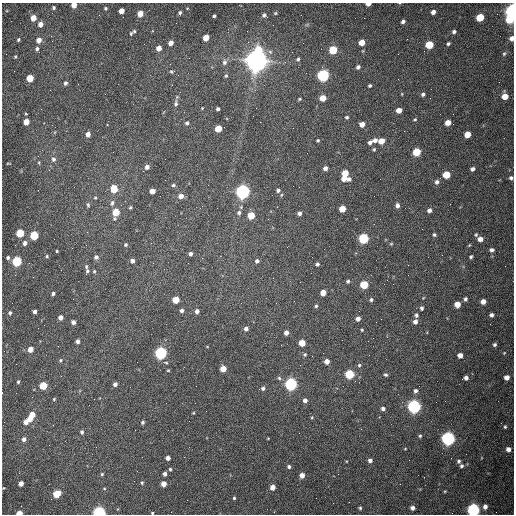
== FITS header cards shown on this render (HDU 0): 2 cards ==
NAXIS1  =                  512 /fastest changing axis
NAXIS2  =                  512 /next to fastest changing axis

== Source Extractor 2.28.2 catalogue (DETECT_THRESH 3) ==
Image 512 x 512 px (HDU 0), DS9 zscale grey, 1 PNG px = 1 image px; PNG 516 x 516 px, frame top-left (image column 1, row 512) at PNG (2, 3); no overlay
Background 1570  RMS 24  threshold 72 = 3 sigma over >= 5 px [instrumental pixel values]
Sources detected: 220; all 220 listed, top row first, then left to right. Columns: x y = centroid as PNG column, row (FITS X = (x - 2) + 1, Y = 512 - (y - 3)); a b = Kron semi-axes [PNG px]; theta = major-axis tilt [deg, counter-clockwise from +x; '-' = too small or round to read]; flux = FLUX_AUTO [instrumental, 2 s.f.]
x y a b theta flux
368 4 5 3 - 1.0e+04
74 5 4 4 - 1.7e+04
54 8 3 3 - 2.6e+03
105 8 4 4 - 2.1e+03
121 11 4 4 - 1.5e+04
180 12 4 4 - 2.9e+03
433 12 4 4 - 6.8e+03
512 12 6 4 90 6.6e+05
275 13 4 4 - 1.7e+03
140 14 5 4 - 2.1e+04
264 15 5 4 - 4.0e+03
214 16 3 3 - 2.9e+03
480 17 5 5 - 5.5e+04
33 18 5 4 - 1.9e+04
510 19 6 5 - 4.4e+04
403 21 5 4 - 4.9e+03
40 24 5 4 - 9.9e+03
134 31 4 3 - 1.8e+03
454 32 4 4 - 3.7e+03
131 33 6 4 41 2.2e+03
51 36 3 2 - 1.6e+03
206 38 5 4 - 2.5e+04
512 38 5 4 - 7.5e+03
18 40 3 3 - 2.2e+03
39 40 5 4 - 1.2e+04
362 42 5 4 - 2.2e+04
171 43 4 4 - 1.0e+04
448 44 4 4 - 2.9e+03
429 45 5 5 - 6.1e+04
159 48 4 4 - 1.4e+04
37 49 4 4 - 3.7e+03
258 50 6 5 - 5.3e+04
333 50 5 5 - 6.9e+04
504 54 6 4 62 2.7e+03
15 56 3 2 - 1.6e+03
298 59 5 4 - 2.6e+03
256 60 8 7 - 2.2e+06
224 62 8 6 74 5.4e+03
358 67 4 4 - 4.5e+03
171 72 5 4 - 2.1e+03
323 75 5 5 - 3.5e+05
226 76 5 4 - 2.3e+03
30 78 5 4 - 4.4e+04
65 83 5 4 - 4.1e+03
370 85 3 3 - 2.6e+03
105 94 2 2 - 7.9e+02
402 94 5 3 - 1.3e+03
423 94 5 4 - 3.9e+03
505 96 5 5 - 2.1e+04
323 98 5 4 - 2.3e+04
299 99 4 3 - 1.9e+03
176 104 10 5 86 4.6e+03
202 108 3 3 - 1.1e+03
218 109 4 3 - 3.7e+03
399 110 5 4 - 1.3e+04
26 114 4 2 - 1.2e+03
347 117 4 4 - 2.7e+03
415 119 4 3 - 1.6e+03
26 122 5 4 - 2.4e+04
448 122 5 4 - 1.8e+04
187 123 5 4 - 3.0e+03
362 124 5 4 - 1.2e+04
293 128 2 2 - 6.5e+02
218 129 5 5 - 3.4e+04
88 134 5 4 - 8.7e+03
467 134 5 4 - 2.5e+04
318 140 3 3 - 2.2e+03
375 140 5 4 - 7.1e+03
381 141 5 4 - 2.2e+04
370 142 5 5 - 4.5e+03
374 149 4 4 - 1.9e+03
417 152 5 5 - 6.6e+04
53 159 7 6 - 4.7e+03
39 162 5 4 - 1.7e+03
8 163 5 2 - 1.2e+03
147 167 5 4 - 6.4e+03
325 168 4 4 - 6.3e+03
473 169 4 4 - 5.3e+03
345 173 5 5 - 2.7e+04
446 175 5 5 - 4.8e+04
344 178 5 4 - 1.3e+04
511 178 4 4 - 3.8e+03
349 179 5 4 - 4.9e+03
437 182 5 5 - 5.6e+03
173 185 5 4 - 2.8e+03
299 187 2 2 - 8.9e+02
114 189 5 5 - 4.5e+04
278 190 5 5 - 3.8e+03
152 191 5 4 - 1.6e+04
242 192 6 5 - 7.1e+05
181 196 5 5 - 1.3e+04
95 198 4 4 - 1.4e+03
112 203 7 5 67 4.3e+03
88 205 6 4 -80 2.4e+03
397 205 5 5 - 5.3e+03
130 207 4 3 - 2.0e+03
342 209 5 5 - 2.8e+04
429 210 5 4 - 5.8e+03
116 212 6 5 - 4.2e+04
239 213 7 6 - 4.8e+03
299 213 4 4 - 4.4e+03
251 215 5 5 - 3.8e+04
20 233 5 5 - 7.0e+04
34 235 5 5 - 8.3e+04
434 235 4 4 - 3.0e+03
476 235 5 4 - 2.1e+03
363 238 5 5 - 1.7e+05
480 239 5 5 - 9.4e+03
25 243 5 4 - 6.0e+03
391 244 4 4 - 1.6e+03
126 245 4 4 - 2.2e+03
491 250 5 4 - 4.8e+03
57 251 3 3 - 1.5e+03
191 254 4 4 - 4.8e+03
47 256 4 3 - 2.1e+03
96 257 5 5 - 4.4e+03
471 257 4 3 - 2.5e+03
8 258 5 4 - 3.0e+03
17 261 5 5 - 1.4e+05
132 261 4 4 - 5.6e+03
257 261 5 5 - 4.3e+03
317 264 4 3 - 3.7e+03
86 267 7 4 88 2.7e+03
87 271 5 4 - 2.6e+03
94 271 4 4 - 1.8e+03
348 281 5 4 - 2.7e+03
364 285 5 5 - 6.6e+04
323 293 5 4 - 1.7e+04
53 294 4 3 - 4.1e+03
465 299 5 4 - 3.4e+03
176 300 5 5 - 3.4e+04
371 300 5 4 - 2.8e+03
483 301 4 4 - 1.1e+04
276 303 2 2 - 1.2e+03
457 304 5 5 - 1.9e+04
316 306 5 4 - 2.5e+03
422 308 5 4 - 3.4e+03
182 310 4 4 - 4.2e+03
197 311 4 4 - 6.4e+03
35 312 4 3 - 5.3e+03
10 313 4 4 - 3.0e+03
416 315 6 5 - 3.9e+03
491 315 4 4 - 4.8e+03
60 317 4 4 - 7.2e+03
358 319 4 4 - 6.8e+03
381 319 2 2 - 8.7e+02
73 322 4 4 - 6.5e+03
415 322 6 5 - 6.8e+03
246 329 5 5 - 5.6e+03
362 330 4 3 - 1.5e+03
286 333 4 4 - 7.8e+03
78 341 4 3 - 5.0e+03
302 343 5 5 - 3.1e+04
495 345 5 4 - 3.1e+03
30 349 4 4 - 1.4e+04
161 353 5 5 - 3.6e+05
504 353 4 3 - 1.2e+03
305 354 5 5 - 2.8e+03
460 355 5 4 - 1.2e+04
60 360 5 4 - 2.1e+03
327 361 4 4 - 1.1e+04
359 365 5 5 - 2.6e+03
223 369 5 5 - 2.3e+04
168 370 4 3 - 1.4e+03
349 374 5 5 - 1.1e+05
386 375 5 4 - 2.7e+03
507 377 4 4 - 1.0e+04
279 378 5 5 - 2.6e+03
466 378 4 4 - 5.6e+03
18 382 4 3 - 2.0e+03
115 384 4 4 - 5.5e+03
291 384 5 5 - 4.3e+05
43 386 5 5 - 5.0e+04
263 388 5 4 - 3.9e+03
415 391 5 5 - 4.3e+03
2 393 3 2 - 1.7e+03
54 399 4 4 - 1.6e+03
305 400 5 4 - 6.4e+03
414 406 6 5 - 5.7e+05
383 409 5 4 - 4.7e+03
193 413 3 2 - 1.4e+03
32 415 5 5 - 1.8e+04
30 419 5 5 - 1.5e+04
26 422 5 4 - 9.4e+03
143 422 4 4 - 2.9e+03
505 427 5 4 - 2.4e+03
82 432 5 4 - 3.2e+03
420 436 4 4 - 2.3e+03
268 438 3 2 - 1.0e+03
24 439 5 5 - 6.1e+03
448 439 6 5 - 6.4e+05
405 449 4 2 - 1.1e+03
508 449 5 5 - 8.7e+03
168 458 4 4 - 7.6e+03
370 460 5 4 - 6.1e+03
459 461 5 5 - 3.5e+03
461 466 6 5 - 3.2e+03
289 467 4 4 - 3.2e+03
170 469 4 3 - 2.3e+03
102 474 5 4 - 2.2e+03
165 474 4 4 - 4.9e+03
302 475 4 4 - 1.3e+04
142 483 6 4 -77 2.7e+03
21 484 4 4 - 9.8e+03
164 484 4 4 - 1.4e+04
400 484 2 2 - 6.9e+02
273 487 5 4 - 1.2e+04
4 488 3 3 - 1.0e+03
104 488 5 3 - 1.6e+03
445 491 4 3 - 1.5e+03
57 494 6 5 - 4.2e+04
234 498 4 3 - 2.0e+03
316 498 2 2 - 3.2e+03
485 507 6 5 - 7.0e+03
360 508 4 4 - 2.2e+03
412 508 5 4 - 6.5e+03
473 510 5 5 - 5.0e+05
99 512 5 4 - 4.1e+05
19 513 5 3 - 2.0e+04
152 513 4 3 - 1.9e+03
At the frame edge (FLAGS 8, measured only in part): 10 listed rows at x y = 368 4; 74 5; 512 12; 512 38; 511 178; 2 393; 473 510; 99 512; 19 513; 152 513